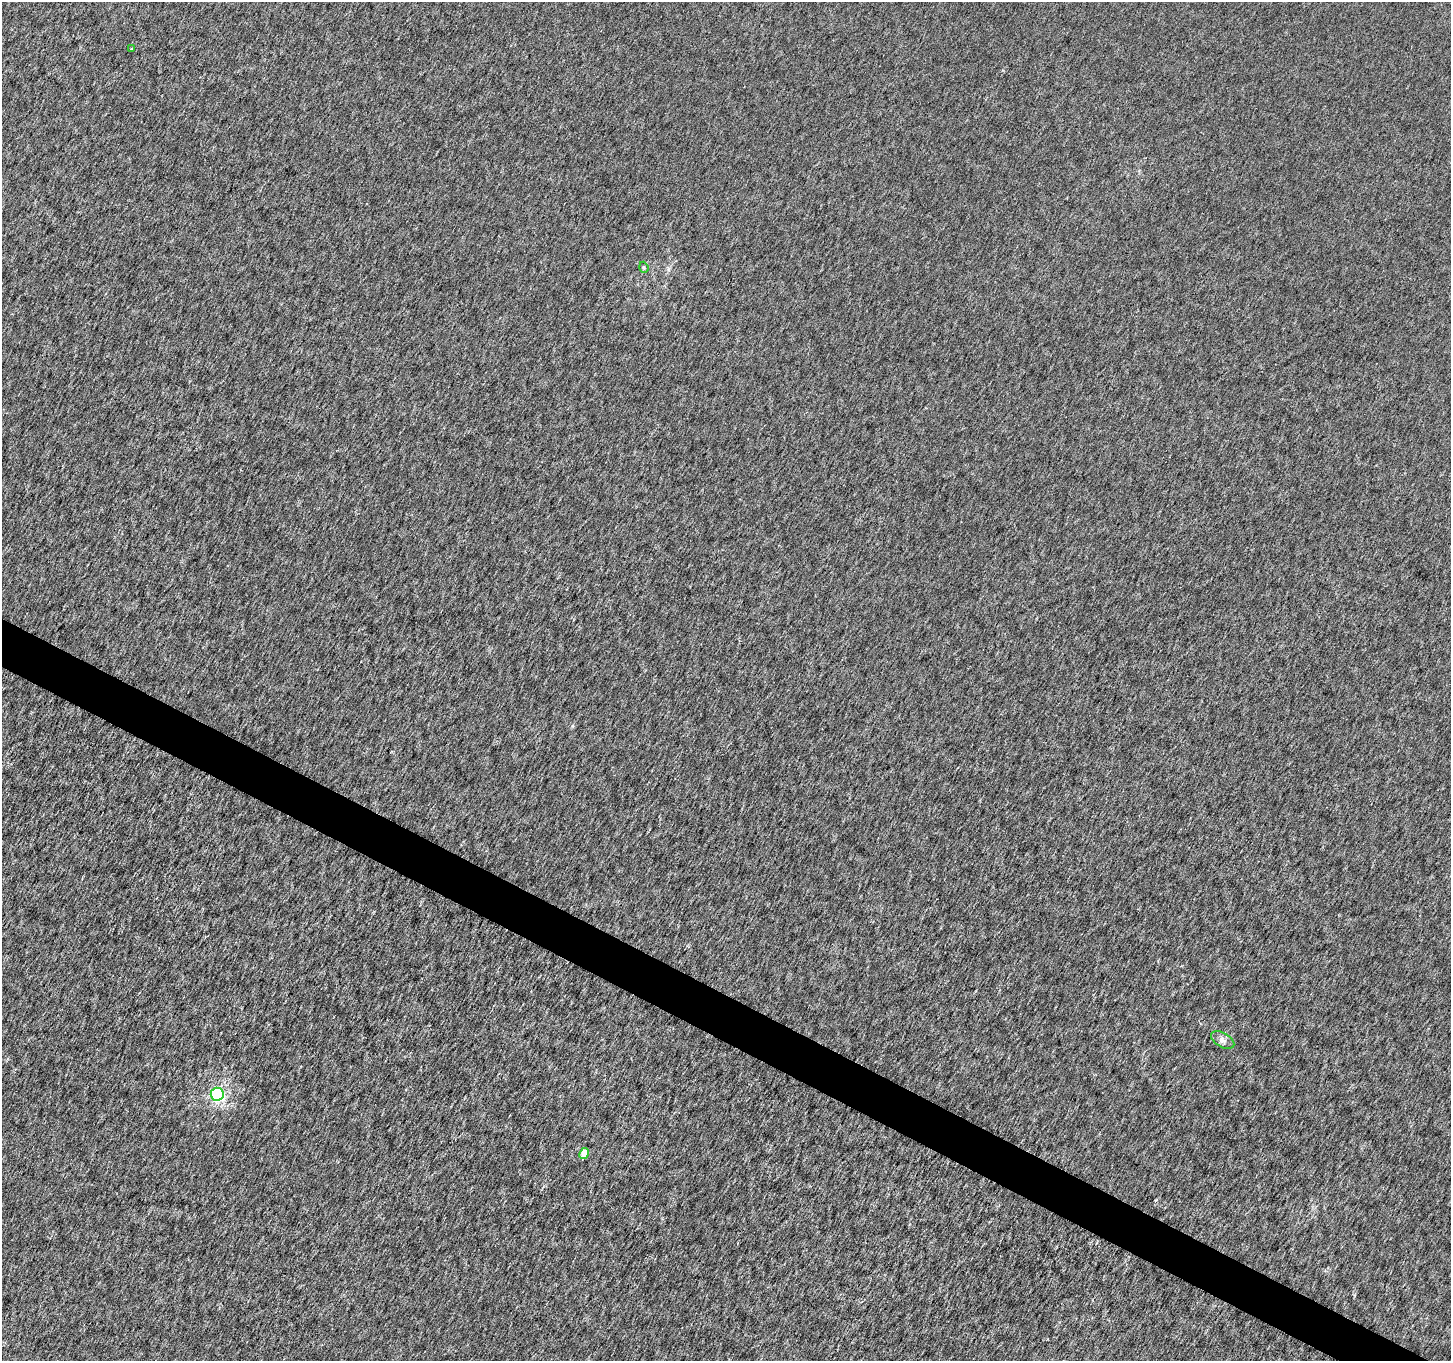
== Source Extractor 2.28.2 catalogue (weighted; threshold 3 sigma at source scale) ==
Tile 6 of 4 x 4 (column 2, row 2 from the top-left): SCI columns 1457-2905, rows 2979-4337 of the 5802 x 5892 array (HDU 1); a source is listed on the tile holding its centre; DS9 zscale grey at full resolution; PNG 1453 x 1363 px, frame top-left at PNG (2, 2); each listed source drawn as its Kron ellipse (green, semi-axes under 4 px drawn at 4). Shown black and unused: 3% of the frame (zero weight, under 3 of 6 exposures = <1% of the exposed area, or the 3 px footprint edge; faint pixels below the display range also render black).
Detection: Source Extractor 2.28.2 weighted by HDU 2 'WHT'; one run over the whole footprint, this tile lists its part. Background 1.34e-04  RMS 0.0017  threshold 0.00696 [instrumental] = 3 sigma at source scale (4.09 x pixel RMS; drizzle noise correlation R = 1.36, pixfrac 0.8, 0.0396/0.0396 arcsec/px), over >= 5 px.
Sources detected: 5; all 5 listed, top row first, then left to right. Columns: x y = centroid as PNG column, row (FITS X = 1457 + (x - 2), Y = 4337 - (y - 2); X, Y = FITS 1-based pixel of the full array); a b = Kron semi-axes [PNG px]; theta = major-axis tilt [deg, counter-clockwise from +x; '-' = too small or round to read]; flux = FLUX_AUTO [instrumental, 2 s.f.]
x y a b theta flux
132 49 4 3 - 0.19
644 267 6 4 -71 0.21
1223 1040 13 7 -30 0.78
217 1094 6 6 - 19
584 1154 5 4 - 2.9